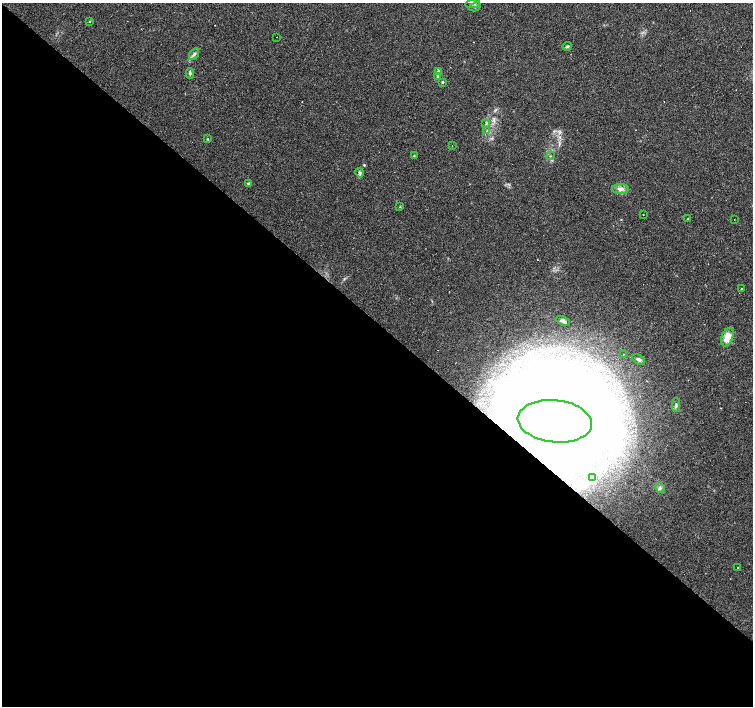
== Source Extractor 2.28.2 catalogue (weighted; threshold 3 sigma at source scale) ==
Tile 14 of 4 x 4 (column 2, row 4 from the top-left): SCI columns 1503-3004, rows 162-1569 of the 6010 x 6019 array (HDU 1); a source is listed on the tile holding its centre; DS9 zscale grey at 2 x 2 block average (1 PNG px = mean of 2 x 2 image px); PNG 755 x 708 px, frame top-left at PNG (2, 3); each listed source drawn as its Kron ellipse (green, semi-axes under 4 px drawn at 4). Shown black and unused: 55% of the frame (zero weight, under 2 of 3 exposures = <1% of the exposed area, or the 3 px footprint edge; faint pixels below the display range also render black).
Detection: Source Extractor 2.28.2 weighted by HDU 2 'WHT'; one run over the whole footprint, this tile lists its part. Background 0.0808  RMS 0.0051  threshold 0.0229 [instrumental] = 3 sigma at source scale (4.5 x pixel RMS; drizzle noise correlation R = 1.50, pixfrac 1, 0.0396/0.0396 arcsec/px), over >= 5 px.
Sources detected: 45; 3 inside a brighter object's white glare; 7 cosmic-ray / hot-pixel residue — neither listed nor drawn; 2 inside a brighter listed object's ellipse — not listed separately; the other 33 listed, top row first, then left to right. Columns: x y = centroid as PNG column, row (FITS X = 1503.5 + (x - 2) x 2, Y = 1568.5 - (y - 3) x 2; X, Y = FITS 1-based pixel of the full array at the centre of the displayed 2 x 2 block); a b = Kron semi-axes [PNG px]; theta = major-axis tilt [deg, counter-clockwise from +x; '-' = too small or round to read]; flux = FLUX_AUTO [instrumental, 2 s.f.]
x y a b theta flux
473 4 7 2 8 1.9
475 7 6 2 27 1.6
90 21 3 2 - 0.83
277 37 2 2 - 1.5
567 46 5 3 - 2.2
194 54 6 4 57 3.1
438 71 3 3 - 2.4
190 73 5 3 - 1.9
438 77 4 3 - 3.8
443 82 3 2 - 1.5
486 123 3 2 - 1
487 131 3 3 - 1.2
208 139 3 2 - 0.88
452 145 2 2 - 0.32
414 156 3 2 - 0.9
550 156 3 2 - 0.67
360 173 5 3 - 2.1
248 184 4 3 - 1.8
620 189 8 5 1 5.2
400 207 2 2 - 0.84
643 215 2 2 - 0.74
688 219 3 2 - 0.76
734 219 2 2 - 1.3
741 289 2 2 - 0.8
563 321 8 3 -25 3.7
727 337 9 6 69 15
623 354 2 2 - 0.77
639 360 7 4 -29 3.2
676 405 7 3 90 1.9
555 421 37 21 -6 2000
592 477 3 2 - 1.1
660 488 5 4 - 2.9
737 567 2 2 - 1.2
Overlapping masked pixels (flux is a lower limit): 1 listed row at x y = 555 421
Diffuse or blended objects may show on this block-average render without a row.